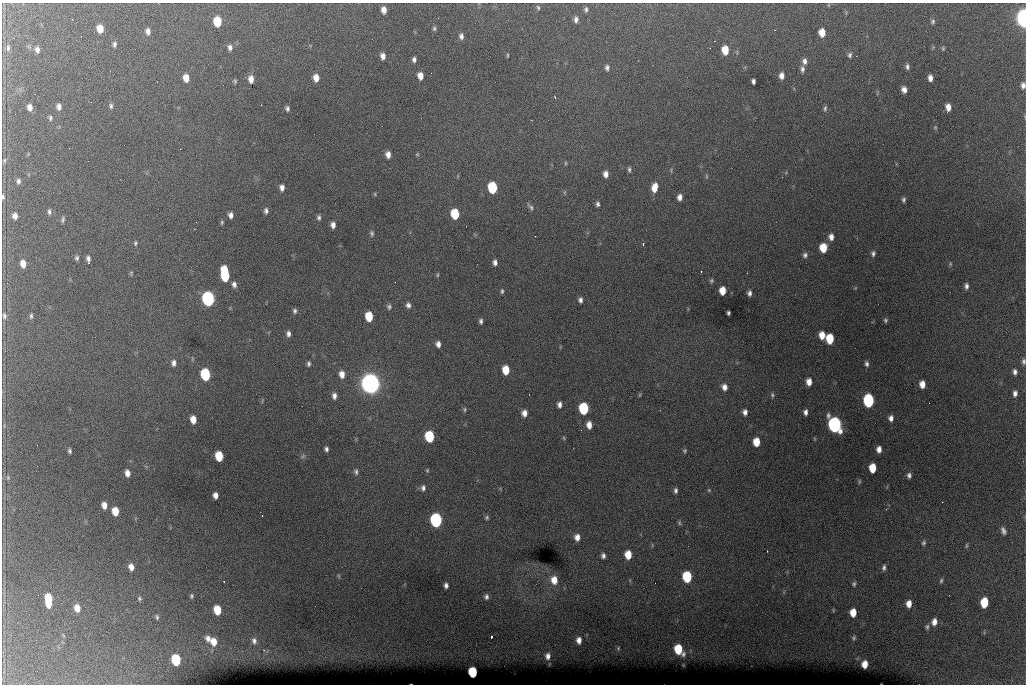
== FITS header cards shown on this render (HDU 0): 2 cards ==
NAXIS1  =                 1024 /fastest changing axis
NAXIS2  =                  682 /next to fastest changing axis

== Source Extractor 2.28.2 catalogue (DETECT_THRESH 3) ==
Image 1024 x 682 px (HDU 0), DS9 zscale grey, 1 PNG px = 1 image px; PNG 1028 x 686 px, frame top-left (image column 1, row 682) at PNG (2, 3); no overlay
Background 6360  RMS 52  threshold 156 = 3 sigma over >= 5 px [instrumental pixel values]
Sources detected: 205; all 205 listed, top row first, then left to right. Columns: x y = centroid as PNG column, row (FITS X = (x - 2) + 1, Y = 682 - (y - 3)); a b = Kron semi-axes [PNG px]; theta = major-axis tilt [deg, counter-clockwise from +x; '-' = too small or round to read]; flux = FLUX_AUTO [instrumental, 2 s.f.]
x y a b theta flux
828 5 5 3 - 3.3e+03
538 7 6 4 -72 5.7e+03
384 10 6 5 - 2.6e+04
586 10 7 5 85 8.3e+03
1023 18 10 5 -86 1.6e+06
576 19 8 5 -86 1.3e+04
217 21 7 6 - 1.3e+05
933 21 6 5 - 7.0e+03
434 28 6 4 -90 6.5e+03
100 29 7 5 -82 5.3e+04
148 31 8 6 -88 1.7e+04
822 32 7 5 -87 4.7e+04
461 36 7 5 -86 1.4e+04
114 44 7 5 85 9.8e+03
230 47 7 6 - 1.3e+04
8 48 10 5 85 1.0e+04
943 48 5 4 - 4.6e+03
37 50 7 5 -81 1.4e+04
725 50 7 6 - 6.9e+04
507 55 6 3 82 3.9e+03
850 55 7 5 74 9.1e+03
383 56 6 5 - 1.9e+04
414 59 6 4 -86 1.1e+04
804 61 8 6 -88 1.5e+04
907 67 6 5 - 1.0e+04
607 68 7 5 87 1.1e+04
802 69 8 5 -90 1.1e+04
420 76 7 5 -78 3.2e+04
782 76 7 5 89 2.0e+04
186 78 7 6 - 4.0e+04
316 78 7 5 -84 3.6e+04
930 78 6 4 -88 2.0e+04
251 79 7 5 -85 2.0e+04
235 81 5 4 - 5.4e+03
753 81 5 4 - 1.0e+04
1023 85 7 5 89 1.5e+04
904 89 6 5 - 1.9e+04
555 97 3 3 - 2.5e+03
111 106 7 5 -89 8.0e+03
30 107 6 5 - 2.0e+04
59 107 7 5 -88 1.5e+04
948 107 7 5 -83 2.8e+04
287 108 5 4 - 8.8e+03
825 108 8 4 84 7.4e+03
50 118 6 4 -87 6.5e+03
935 128 6 5 - 5.0e+03
388 154 6 5 - 2.3e+04
417 154 5 4 - 3.9e+03
4 160 7 5 88 5.5e+03
565 163 5 3 - 3.7e+03
629 169 7 4 -89 6.9e+03
606 174 7 5 -88 2.0e+04
706 176 6 4 90 4.7e+03
18 181 7 5 89 9.7e+03
492 187 7 6 - 2.8e+05
655 187 10 6 78 4.2e+04
282 188 6 4 -87 1.6e+04
375 194 5 4 - 3.7e+03
3 197 6 4 -84 5.8e+03
680 197 6 5 - 1.9e+04
904 200 5 4 - 7.4e+03
598 204 6 5 - 9.5e+03
531 207 11 5 -44 9.8e+03
266 211 7 5 -85 1.1e+04
49 212 7 4 -88 8.6e+03
455 214 7 6 - 1.5e+05
231 215 5 4 - 1.6e+04
15 216 6 5 - 1.9e+04
319 217 6 5 - 8.4e+03
63 220 8 4 74 7.3e+03
222 222 6 4 76 5.1e+03
333 225 6 4 -86 1.8e+04
372 233 8 5 -83 7.6e+03
831 237 7 6 - 2.0e+04
135 243 7 5 -90 6.4e+03
643 244 4 3 - 4.4e+03
823 248 7 6 - 7.6e+04
873 253 6 5 - 8.9e+03
805 255 6 6 - 1.0e+04
77 258 6 5 - 7.8e+03
88 259 8 5 -84 1.3e+04
495 262 6 5 - 1.3e+04
23 264 7 5 -82 3.5e+04
950 264 5 4 - 4.2e+03
225 270 6 4 -82 8.9e+04
701 271 3 2 - 4.9e+03
131 273 6 4 77 4.8e+03
437 275 4 4 - 3.9e+03
225 276 8 6 -72 1.9e+05
711 280 6 5 - 6.0e+03
234 284 7 5 -80 1.3e+04
966 286 6 4 88 1.1e+04
502 291 5 3 - 5.9e+03
722 291 7 5 88 4.9e+04
749 293 5 4 - 1.1e+04
208 299 8 6 -82 1.1e+06
580 300 6 4 -89 1.1e+04
408 305 7 5 -73 1.2e+04
389 307 7 6 - 8.5e+03
295 311 6 5 - 8.9e+03
728 313 4 3 - 6.6e+03
4 316 8 5 -87 9.3e+03
31 316 6 4 83 6.6e+03
369 316 7 5 -84 1.1e+05
885 320 4 4 - 6.0e+03
481 321 5 3 - 8.2e+03
288 334 6 5 - 1.3e+04
822 335 7 5 -79 4.1e+04
830 339 7 6 - 1.1e+05
438 344 6 4 -81 1.7e+04
1024 361 7 5 -90 9.0e+03
173 363 6 5 - 1.4e+04
309 364 5 4 - 7.7e+03
867 364 7 5 -82 1.0e+04
506 370 7 5 -85 7.4e+04
1015 372 5 4 - 1.1e+04
205 374 7 6 - 3.3e+05
342 374 7 5 -82 2.9e+04
809 382 7 5 -89 2.8e+04
370 384 10 8 -80 2.8e+06
922 384 6 5 - 3.3e+04
724 387 8 6 -71 2.1e+04
1015 393 6 4 83 1.4e+04
640 395 6 4 88 3.5e+03
772 395 7 5 -88 6.6e+03
334 396 7 5 89 1.6e+04
869 401 8 6 -86 4.8e+05
559 405 6 4 -90 1.4e+04
584 408 7 6 - 3.1e+05
465 409 6 5 - 5.6e+03
745 412 6 5 - 1.6e+04
805 412 5 4 - 1.3e+04
524 413 7 6 - 2.3e+04
891 418 6 5 - 1.6e+04
193 419 7 5 -83 4.2e+04
589 425 7 5 -86 2.9e+04
835 425 9 7 -76 1.3e+06
4 426 7 3 -86 4.2e+03
429 436 7 6 - 2.6e+05
564 438 5 4 - 4.0e+03
756 442 7 5 -89 6.1e+04
326 449 5 4 - 9.2e+03
879 449 6 4 85 2.1e+04
69 451 5 3 - 7.1e+03
685 451 5 5 - 5.2e+03
219 456 7 5 -81 1.2e+05
303 456 7 5 45 7.3e+03
872 468 7 5 90 7.6e+04
427 470 5 4 - 4.2e+03
356 472 8 6 -79 9.8e+03
127 473 6 5 - 2.3e+04
909 475 6 4 -88 1.1e+04
8 478 7 5 73 6.6e+03
859 481 6 4 72 4.6e+03
423 488 7 5 86 1.1e+04
676 490 6 4 89 9.5e+03
709 490 5 4 - 4.2e+03
215 495 6 5 - 2.3e+04
104 505 6 5 - 2.7e+04
115 511 7 5 -81 6.5e+04
262 516 2 2 - 2.5e+03
487 517 6 5 - 6.3e+03
436 520 8 6 -83 8.5e+05
679 523 7 5 -70 5.6e+03
1003 531 9 5 -69 1.3e+04
577 537 7 6 - 2.4e+04
924 543 6 5 - 7.0e+03
966 546 7 3 89 4.6e+03
767 551 2 2 - 2.4e+03
628 555 7 5 -87 6.0e+04
603 556 5 4 - 1.1e+04
131 567 7 5 -74 2.6e+04
884 567 6 4 79 9.1e+03
339 576 6 3 -71 3.4e+03
687 577 7 6 - 2.4e+05
554 580 9 8 - 4.5e+04
941 581 6 4 73 5.8e+03
854 584 6 5 - 6.4e+03
446 585 5 4 - 1.1e+04
191 596 6 4 82 6.0e+03
486 597 6 5 - 1.1e+04
139 598 6 5 - 6.4e+03
48 600 12 5 -89 1.2e+05
984 602 7 5 84 1.3e+05
909 604 7 5 87 2.8e+04
77 608 7 6 - 3.2e+04
217 610 7 5 -79 9.0e+04
833 610 6 3 71 2.8e+03
853 612 7 5 88 5.2e+04
157 617 7 5 -80 6.3e+03
934 622 8 6 75 2.5e+04
927 627 7 5 -84 7.5e+03
63 635 5 3 - 3.4e+03
491 637 3 2 - 7.0e+03
208 638 8 6 -80 1.9e+04
854 638 6 5 - 6.1e+03
579 640 6 4 -88 2.0e+04
254 641 9 6 -78 1.4e+04
214 642 8 7 - 4.4e+04
618 648 4 4 - 3.5e+03
678 649 8 6 -60 1.3e+05
548 656 7 6 - 1.7e+04
176 660 7 6 - 2.5e+05
865 664 6 5 - 3.9e+04
473 672 7 5 -82 2.1e+05
At the frame edge (FLAGS 8, measured only in part): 4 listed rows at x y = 1023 18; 1023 85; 3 197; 1024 361

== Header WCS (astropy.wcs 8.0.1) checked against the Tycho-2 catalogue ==
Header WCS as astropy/WCSLIB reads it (CRVAL/CRPIX/CD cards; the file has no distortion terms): RA---TAN/DEC--TAN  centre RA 07:06:07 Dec +31:10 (106.53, +31.16 deg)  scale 1.43 arcsec/px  FOV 24.4' x 16.3'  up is -93 deg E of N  parity flipped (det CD > 0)
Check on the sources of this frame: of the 60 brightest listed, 9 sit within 2.1 arcsec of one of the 16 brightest Tycho-2 stars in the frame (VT <= 12.35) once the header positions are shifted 0.32 arcsec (0.32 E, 0.00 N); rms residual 0.82 arcsec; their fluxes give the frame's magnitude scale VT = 25.52 - 2.5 log10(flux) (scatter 0.29 mag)
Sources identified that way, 9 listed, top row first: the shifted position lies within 2.1 arcsec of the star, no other Tycho-2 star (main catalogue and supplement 1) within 4.2 arcsec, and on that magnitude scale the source's flux lands within +1.5 / -3 mag of the star's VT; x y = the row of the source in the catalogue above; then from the Tycho-2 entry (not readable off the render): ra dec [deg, ICRS J2000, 3 dp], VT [Tycho-2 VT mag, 2 dp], TYC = Tycho-2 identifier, HIP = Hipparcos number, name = IAU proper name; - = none
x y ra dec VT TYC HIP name
1023 18 106.369 +31.359 8.79 2438-636-1 - -
492 187 106.458 +31.151 12.35 2438-728-1 - -
205 374 106.551 +31.041 11.84 2438-663-1 - -
370 384 106.552 +31.106 9.20 2438-180-1 - -
869 401 106.550 +31.305 11.61 2438-184-1 - -
584 408 106.559 +31.192 11.79 2438-1039-1 - -
835 425 106.562 +31.292 10.01 2438-106-1 - -
436 520 106.614 +31.135 11.36 2438-550-1 - -
473 672 106.684 +31.152 11.76 2438-931-1 - -